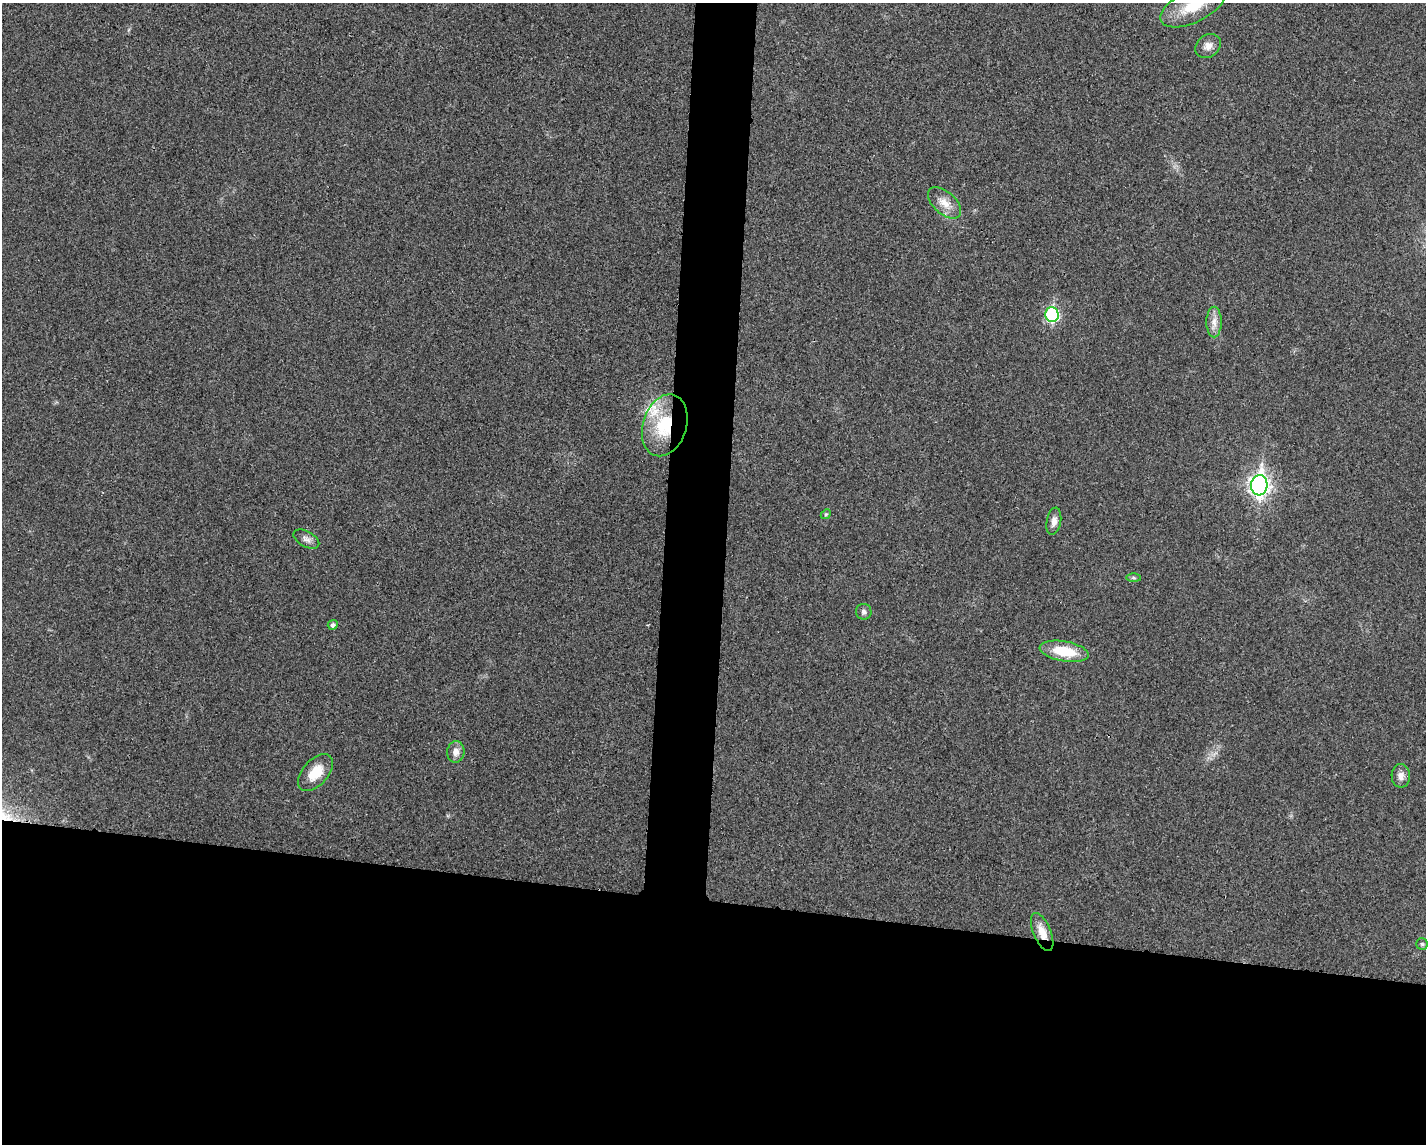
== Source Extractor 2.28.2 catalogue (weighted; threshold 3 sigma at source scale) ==
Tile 11 of 3 x 4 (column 2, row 4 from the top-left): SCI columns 1533-2956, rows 6-1147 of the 4599 x 4579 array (HDU 1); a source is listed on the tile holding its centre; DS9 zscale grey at full resolution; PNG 1428 x 1146 px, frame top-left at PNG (2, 3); each listed source drawn as its Kron ellipse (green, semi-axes under 4 px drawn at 4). Shown black and unused: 25% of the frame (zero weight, under 3 of 4 exposures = <1% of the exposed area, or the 3 px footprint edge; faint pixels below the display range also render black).
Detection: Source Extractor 2.28.2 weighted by HDU 2 'WHT'; one run over the whole footprint, this tile lists its part. Background 0.0249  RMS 0.006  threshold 0.0268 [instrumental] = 3 sigma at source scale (4.5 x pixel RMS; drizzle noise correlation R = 1.50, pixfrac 1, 0.05/0.05 arcsec/px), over >= 5 px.
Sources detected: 21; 2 inside a brighter listed object's ellipse — not listed separately; the other 19 listed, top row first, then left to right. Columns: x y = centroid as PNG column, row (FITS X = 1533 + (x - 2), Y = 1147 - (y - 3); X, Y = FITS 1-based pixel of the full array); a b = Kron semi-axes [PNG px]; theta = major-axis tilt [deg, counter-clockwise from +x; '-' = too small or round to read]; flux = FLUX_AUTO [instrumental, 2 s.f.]
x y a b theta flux
1193 6 35 16 26 22
1208 46 14 11 39 4.4
945 203 20 11 -42 7.5
1052 315 7 6 - 65
1214 322 15 7 -90 4.7
665 425 32 22 72 33
1259 485 10 8 85 280
826 514 6 4 43 0.77
1054 521 13 7 80 3.6
306 539 14 7 -29 2.9
1134 578 7 4 -1 1
864 612 8 7 - 1.9
333 625 5 4 - 1.7
1064 651 25 10 -10 19
456 752 11 8 81 4.1
315 773 22 12 48 13
1401 776 12 9 -89 3.8
1042 932 20 9 -68 7.4
1422 944 6 5 - 1
Overlapping masked pixels (flux is a lower limit): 2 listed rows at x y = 665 425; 1042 932
Isophote crosses this tile's border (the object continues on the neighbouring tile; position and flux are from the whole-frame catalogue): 1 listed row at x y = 1193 6